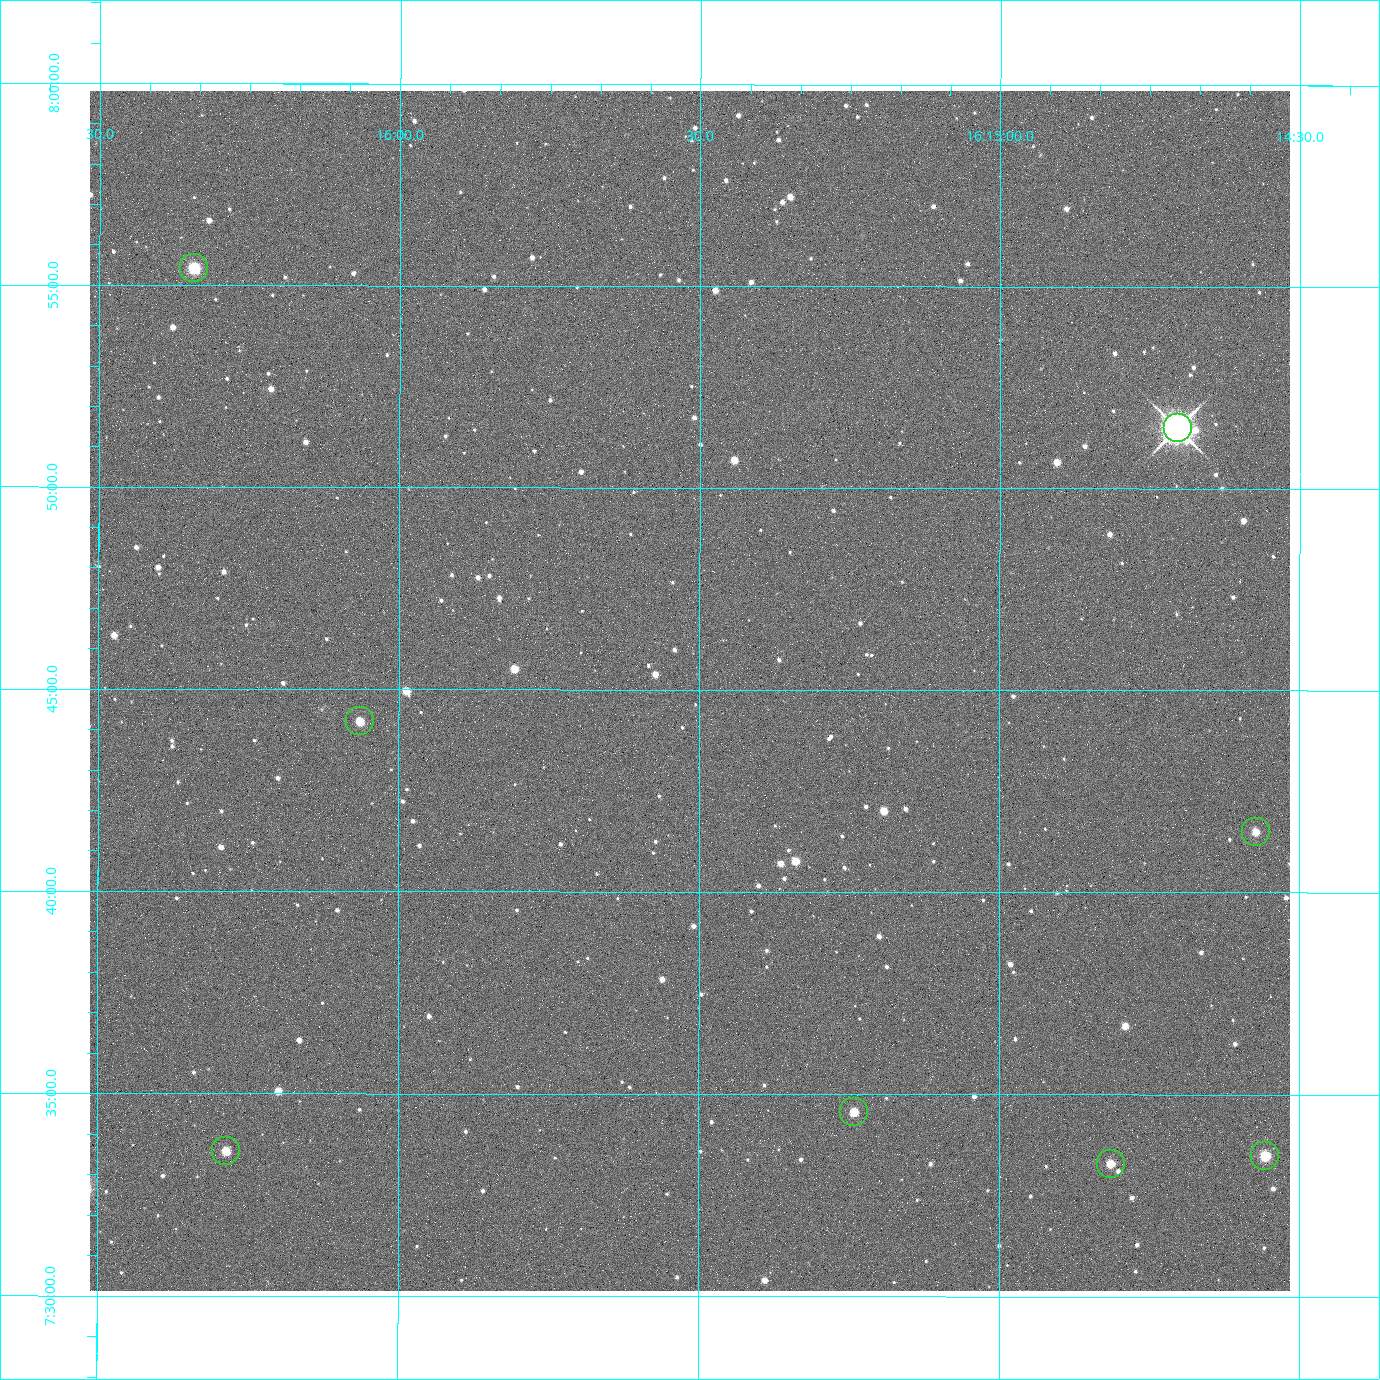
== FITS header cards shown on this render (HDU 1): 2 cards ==
NAXIS1  =                 2400 / Width of image data
NAXIS2  =                 2400 / Height of image data

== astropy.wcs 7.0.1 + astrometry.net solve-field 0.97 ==
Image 2400 x 2400 px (HDU 1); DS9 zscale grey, zoomed out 1/2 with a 90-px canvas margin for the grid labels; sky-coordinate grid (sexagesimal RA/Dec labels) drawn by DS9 from the SOLVED WCS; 8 Tycho-2 reference stars matched to detected sources circled (green)
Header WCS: RA---TAN/DEC--TAN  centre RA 16:15:31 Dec +07:45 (243.88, +7.75 deg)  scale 0.74 arcsec/px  FOV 29.6' x 29.6'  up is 0 deg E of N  parity normal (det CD < 0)
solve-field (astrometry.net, Tycho-2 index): VERIFIED the header's WCS against the Tycho-2 star catalogue (4 matches, 0 conflicts) and refined it, rather than solving blind
Solved WCS: RA---TAN-SIP/DEC--TAN-SIP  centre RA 16:15:31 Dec +07:45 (243.88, +7.75 deg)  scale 0.742 arcsec/px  FOV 29.7' x 29.7'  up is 0 deg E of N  parity normal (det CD < 0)
The solver's refit moves the header's centre by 2.9 arcsec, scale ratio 1.003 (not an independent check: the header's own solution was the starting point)
Tycho-2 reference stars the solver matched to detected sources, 8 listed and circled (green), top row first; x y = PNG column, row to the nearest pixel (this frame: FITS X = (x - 90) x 2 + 1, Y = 2400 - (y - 91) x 2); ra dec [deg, ICRS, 3 dp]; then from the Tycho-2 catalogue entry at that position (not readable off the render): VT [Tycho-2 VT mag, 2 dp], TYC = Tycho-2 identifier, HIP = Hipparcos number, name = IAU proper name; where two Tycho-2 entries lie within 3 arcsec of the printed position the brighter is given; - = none
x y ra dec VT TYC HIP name
194 268 244.086 +7.924 10.10 946-635-1 - -
1178 428 243.676 +7.858 6.72 946-1598-1 79608 -
360 722 244.016 +7.737 11.56 946-881-1 - -
1256 832 243.643 +7.692 11.91 946-916-1 - -
854 1112 243.810 +7.576 11.94 946-1047-1 - -
226 1152 244.071 +7.560 11.55 946-984-1 - -
1265 1156 243.639 +7.558 10.81 946-1083-1 - -
1110 1164 243.703 +7.555 12.21 946-959-1 - -